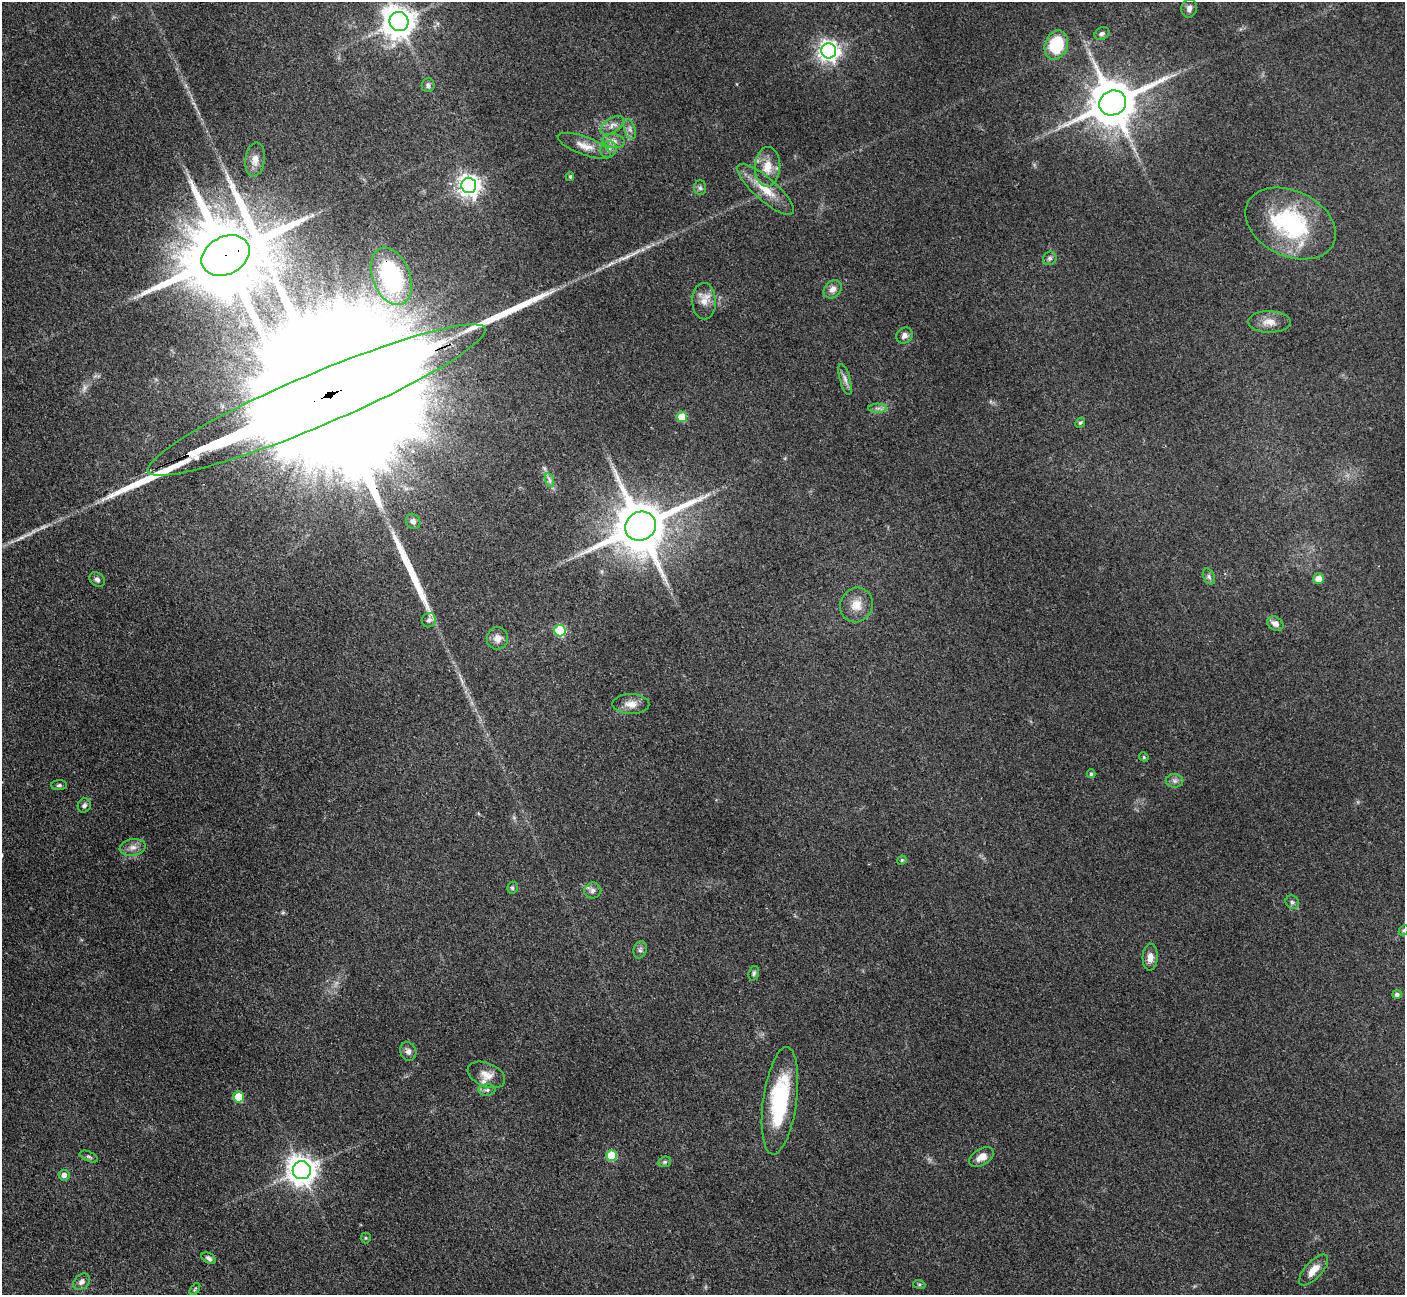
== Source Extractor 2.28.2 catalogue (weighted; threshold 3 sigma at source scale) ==
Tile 7 of 4 x 4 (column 3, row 2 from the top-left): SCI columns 2825-4227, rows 2887-4179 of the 5648 x 5638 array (HDU 1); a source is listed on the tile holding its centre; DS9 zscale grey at full resolution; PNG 1407 x 1297 px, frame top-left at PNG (2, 2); each listed source drawn as its Kron ellipse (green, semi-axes under 4 px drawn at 4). Shown black and unused: <1% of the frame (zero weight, under 3 of 4 exposures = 2% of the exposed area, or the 3 px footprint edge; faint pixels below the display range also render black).
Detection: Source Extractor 2.28.2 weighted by HDU 2 'WHT'; one run over the whole footprint, this tile lists its part. Background 0.093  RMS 0.0063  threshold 0.0282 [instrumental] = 3 sigma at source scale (4.5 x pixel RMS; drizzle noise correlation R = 1.50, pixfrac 1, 0.05/0.05 arcsec/px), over >= 5 px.
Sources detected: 79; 1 inside a brighter object's white glare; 2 long thin detections or spike segments (spike, bleed or trail) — neither listed nor drawn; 1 inside a brighter listed object's ellipse — not listed separately; the other 75 listed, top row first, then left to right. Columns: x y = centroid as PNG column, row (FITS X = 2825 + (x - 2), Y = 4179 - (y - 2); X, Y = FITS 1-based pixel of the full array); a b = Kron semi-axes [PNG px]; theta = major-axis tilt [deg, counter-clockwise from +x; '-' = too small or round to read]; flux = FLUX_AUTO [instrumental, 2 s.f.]
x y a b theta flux
1189 8 9 7 79 2.9
399 21 9 9 - 1100
1102 33 8 6 25 1.8
1056 45 15 11 68 32
829 51 7 7 - 380
428 85 7 6 - 1.9
1113 103 14 12 26 3100
612 125 13 7 33 3.7
630 129 10 5 -71 2.6
614 141 11 7 -8 3.7
584 146 28 9 -20 7.9
609 149 8 7 - 2.9
255 160 17 9 82 5.6
767 167 20 12 86 10
570 177 4 3 - 0.94
469 185 8 7 - 460
700 188 7 6 - 1.7
765 189 36 11 -41 15
1290 223 48 32 -26 75
226 255 25 19 27 12000
1050 258 7 6 - 1.8
391 276 30 18 -69 85
833 289 10 8 44 4
704 301 18 12 -89 7.1
1269 322 21 10 -1 6.9
904 335 9 7 44 3
845 379 16 5 -74 3.1
316 400 183 26 23 160000
878 408 9 4 0 1.9
682 417 5 5 - 17
1080 423 5 4 - 0.98
549 480 7 4 -71 1.7
413 521 8 7 - 2.6
640 526 16 14 26 4200
1209 577 8 5 -63 1.6
97 579 8 6 -38 2.3
1319 579 5 5 - 7.7
856 605 17 16 - 9.2
429 620 7 7 - 2.7
1275 624 9 6 -33 3.9
560 631 6 5 - 39
497 638 11 10 - 4.8
631 704 18 10 -1 6.4
1144 757 5 4 - 0.81
1091 774 4 4 - 0.89
1174 781 9 6 0 2.2
59 785 8 5 1 1.4
84 805 7 6 - 2
133 847 13 8 11 4.4
902 860 5 3 - 0.65
512 888 6 5 - 1.2
593 890 8 8 - 2.6
1292 902 7 6 - 1.7
1404 930 6 4 45 0.94
640 950 9 6 76 1.8
1150 957 13 7 87 4.7
754 973 7 5 71 1.3
1397 994 5 4 - 1.7
408 1051 9 8 - 2.6
486 1075 20 12 -22 7.1
487 1090 8 6 1 1.8
239 1097 5 5 - 19
780 1101 54 17 82 60
612 1156 5 5 - 26
89 1157 10 5 -23 1.3
981 1157 13 8 31 6.3
665 1162 6 5 - 1.2
302 1170 9 9 - 880
64 1175 5 5 - 3
366 1238 5 5 - 0.81
209 1258 8 5 -32 1.8
1314 1270 19 8 47 7.3
82 1282 9 7 44 3.2
919 1284 6 4 -18 0.88
195 1289 7 3 53 0.74
Overlapping masked pixels (flux is a lower limit): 3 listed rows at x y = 226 255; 391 276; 316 400
Isophote crosses this tile's border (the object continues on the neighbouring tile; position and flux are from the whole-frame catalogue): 2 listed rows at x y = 316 400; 1404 930